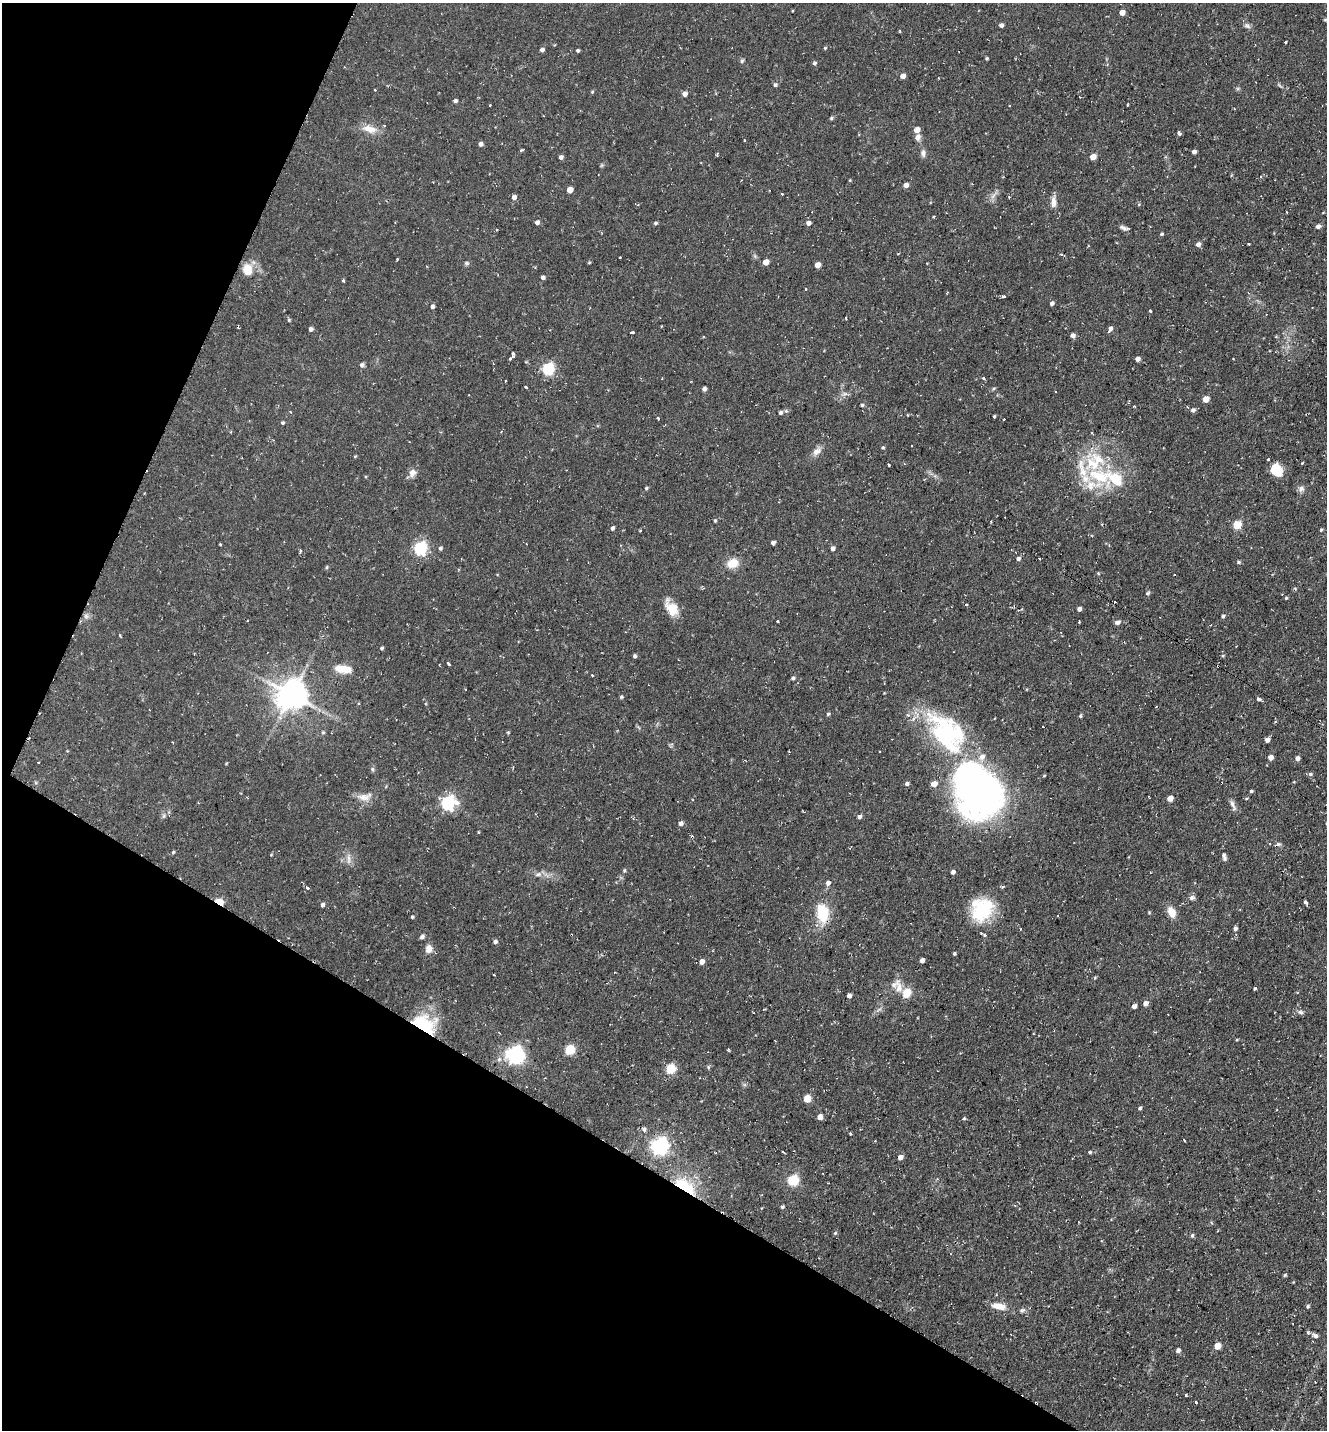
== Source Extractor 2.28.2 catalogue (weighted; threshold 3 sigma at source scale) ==
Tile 9 of 4 x 4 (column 1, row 3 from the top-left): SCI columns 278-1602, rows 1429-2856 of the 5727 x 5714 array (HDU 1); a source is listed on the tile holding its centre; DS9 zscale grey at full resolution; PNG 1329 x 1432 px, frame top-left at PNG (2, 3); no overlay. Shown black and unused: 26% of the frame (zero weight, under 2 of 3 exposures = <1% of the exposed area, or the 3 px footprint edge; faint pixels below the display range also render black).
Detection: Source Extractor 2.28.2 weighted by HDU 2 'WHT'; one run over the whole footprint, this tile lists its part. Background 0.0823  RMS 0.0071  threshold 0.0319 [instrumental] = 3 sigma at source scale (4.5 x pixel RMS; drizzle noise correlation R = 1.50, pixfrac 1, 0.05/0.05 arcsec/px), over >= 5 px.
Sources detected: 253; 21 cosmic-ray / hot-pixel residue — not listed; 11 inside a brighter listed object's ellipse — not listed separately; the other 221 listed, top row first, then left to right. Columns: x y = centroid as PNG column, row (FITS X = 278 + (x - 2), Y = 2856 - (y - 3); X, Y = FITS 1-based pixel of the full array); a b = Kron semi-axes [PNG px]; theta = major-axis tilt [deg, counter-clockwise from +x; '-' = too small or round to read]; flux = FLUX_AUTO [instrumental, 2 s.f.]
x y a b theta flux
1122 13 4 4 - 5.7
1325 20 4 4 - 0.78
1001 25 4 4 - 2
1247 26 10 5 -18 1.9
1286 42 3 3 - 0.95
825 48 5 3 - 0.64
542 50 5 4 - 2.1
578 50 3 3 - 1.1
987 58 4 3 - 0.81
742 61 6 5 - 1.2
814 63 5 4 - 1.4
903 76 5 4 - 3.3
775 85 5 5 - 1.4
1238 88 6 4 19 0.94
375 90 3 3 - 1.4
592 92 5 4 - 0.71
685 94 5 5 - 3.3
455 101 4 4 - 1.6
490 105 3 2 - 0.6
1127 105 3 2 - 0.66
1009 106 3 2 - 0.53
831 118 5 4 - 0.98
369 129 22 10 -16 8.3
917 130 5 4 - 5.5
1179 133 4 3 - 5.4
917 137 8 6 61 3.3
744 140 2 2 - 0.7
481 144 5 4 - 2.5
522 150 5 3 - 0.7
1194 152 4 4 - 2.5
923 153 11 6 -85 2.7
561 157 5 4 - 2.2
1093 157 5 4 - 7.5
602 165 6 4 71 0.85
906 185 4 4 - 3.9
570 190 5 4 - 6.9
782 194 3 2 - 0.69
993 196 11 4 57 2.5
514 197 5 4 - 2.9
1053 202 13 7 -89 4.6
1286 212 3 2 - 0.58
537 222 4 4 - 2.3
655 223 5 4 - 1.2
808 223 5 5 - 2.5
1318 226 5 5 - 2.3
1124 228 11 5 -18 2.2
1161 234 4 4 - 0.98
1198 244 5 5 - 2.6
755 256 7 4 -71 1.1
620 258 3 3 - 1.5
765 262 5 4 - 7
466 263 7 5 -16 1.2
589 263 5 3 - 0.62
817 265 5 4 - 6
247 270 12 9 -82 11
543 277 4 4 - 2.1
343 281 4 3 - 1
806 289 3 3 - 0.61
1004 296 4 3 - 8
1052 303 5 4 - 1.9
432 306 4 4 - 2.1
1312 307 3 2 - 0.4
1150 311 3 3 - 0.94
846 318 3 2 - 0.66
289 320 4 4 - 0.88
1110 328 6 5 - 2.4
311 329 4 4 - 2
632 332 5 3 - 2.3
1073 335 5 4 - 3
1276 337 5 3 - 0.59
512 356 8 4 61 3
1137 359 5 4 - 2.7
362 365 5 5 - 2
548 369 6 5 - 84
984 378 3 3 - 2.5
505 381 3 2 - 0.65
526 387 3 3 - 1.7
993 388 6 4 33 1.1
704 389 4 4 - 2.3
844 394 7 4 18 1.6
1206 399 5 4 - 8.4
862 405 4 3 - 1
1134 406 3 2 - 0.63
1187 407 3 3 - 0.77
1193 410 6 5 - 1.6
786 411 6 4 -45 1.1
290 412 3 3 - 0.89
780 413 4 4 - 1.8
994 416 3 2 - 0.73
658 418 3 3 - 1.9
282 423 4 4 - 1.1
883 448 4 4 - 0.99
817 451 15 8 38 4.4
355 456 5 3 - 0.61
1099 459 31 13 -35 21
1268 459 3 3 - 1.4
1302 463 3 2 - 0.61
889 465 3 3 - 0.96
1277 470 13 10 -58 14
412 473 10 9 - 4.1
1099 476 32 16 -24 34
646 488 5 4 - 0.93
1301 489 8 8 - 2.6
715 521 5 4 - 0.91
1237 525 5 5 - 24
612 528 5 4 - 1.6
1321 530 4 4 - 0.85
640 531 4 2 - 0.56
773 543 4 4 - 2.3
420 548 6 6 - 110
440 548 5 4 - 1.4
833 548 5 4 - 2.4
1018 559 5 4 - 1.8
1040 559 3 3 - 3.9
1239 562 5 4 - 1
732 563 14 10 17 9.6
327 567 5 3 - 0.71
1098 573 4 3 - 0.67
1148 593 6 5 - 1.2
1286 598 4 3 - 0.76
966 604 3 3 - 2.8
671 608 23 12 -57 10
1079 609 4 4 - 2.2
86 616 7 6 - 2
1223 616 4 4 - 1.2
777 621 3 2 - 1
1079 622 3 2 - 0.54
1117 622 6 5 - 2.6
382 648 4 4 - 1.1
635 656 4 4 - 1.4
449 664 4 3 - 1.8
1218 666 3 2 - 0.72
343 669 22 9 -8 11
592 675 3 3 - 1.4
793 678 5 4 - 1.1
291 695 9 9 - 1200
621 697 4 4 - 0.98
1258 699 4 3 - 4.7
358 703 4 3 - 0.8
1080 716 4 4 - 0.98
323 732 5 4 - 0.82
947 732 60 35 -51 91
1267 740 5 4 - 3.1
1270 757 5 5 - 2.9
1298 758 5 5 - 1.9
38 762 3 3 - 1.5
372 769 6 5 - 1.2
1310 774 6 5 - 1.3
1044 776 4 3 - 0.65
907 784 5 5 - 1.5
978 791 59 45 -59 300
1251 791 4 3 - 1
364 797 22 9 8 6.7
1170 798 5 4 - 5.7
448 803 7 6 - 140
1233 805 17 5 -68 2.7
164 816 7 4 89 1.2
859 817 5 5 - 1.9
681 823 6 5 - 2.1
478 832 4 3 - 0.53
173 852 5 4 - 0.86
1224 857 11 5 -79 2.2
349 859 17 4 -90 2.8
624 871 6 4 75 1.2
953 872 4 4 - 2.2
538 874 10 6 11 2.7
828 883 5 5 - 2.8
307 888 4 3 - 4.5
1192 898 8 7 - 1.9
219 902 7 4 -29 25
1305 902 4 3 - 2.5
322 905 5 4 - 2.1
982 910 29 21 54 38
1171 912 12 8 -65 7.8
823 913 21 13 -83 23
412 917 4 4 - 0.87
1235 928 5 4 - 1.7
984 935 4 3 - 1.3
422 937 6 5 - 1.5
495 942 5 4 - 2
429 949 10 8 83 4.6
954 953 3 3 - 0.99
922 960 4 4 - 2.3
701 962 5 5 - 4
494 975 3 2 - 0.76
1095 978 4 4 - 0.7
894 985 13 9 42 4.2
1255 988 4 3 - 1
907 993 12 9 63 8.5
849 996 4 4 - 2.6
1145 1003 5 5 - 3.9
1134 1006 4 4 - 2.7
1300 1012 8 6 -10 1.9
425 1024 28 19 -24 36
569 1050 6 5 - 40
515 1055 7 7 - 250
708 1067 5 5 - 0.94
670 1069 6 5 - 36
807 1099 5 5 - 13
1140 1108 4 4 - 1.1
820 1117 5 5 - 4.3
964 1118 4 4 - 0.78
644 1129 7 6 - 2
659 1146 7 6 - 270
783 1152 3 2 - 1
1090 1152 4 4 - 0.91
900 1157 5 4 - 3.5
793 1180 6 5 - 60
684 1186 27 12 -34 30
782 1206 5 3 - 0.92
835 1233 5 5 - 0.99
1192 1235 6 5 - 1.2
1285 1275 5 4 - 0.84
999 1306 18 8 -9 8.6
1308 1306 5 4 - 1.2
1022 1310 8 5 26 1.8
1315 1336 11 6 -23 2.7
1217 1346 5 5 - 9.1
1178 1350 5 4 - 2.3
1185 1395 3 2 - 1
1196 1402 3 3 - 1.6
Overlapping masked pixels (flux is a lower limit): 4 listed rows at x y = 1218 666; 219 902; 425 1024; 684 1186
Unlisted compact peaks at least as high as the median listed source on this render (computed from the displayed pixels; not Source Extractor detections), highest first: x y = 828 714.